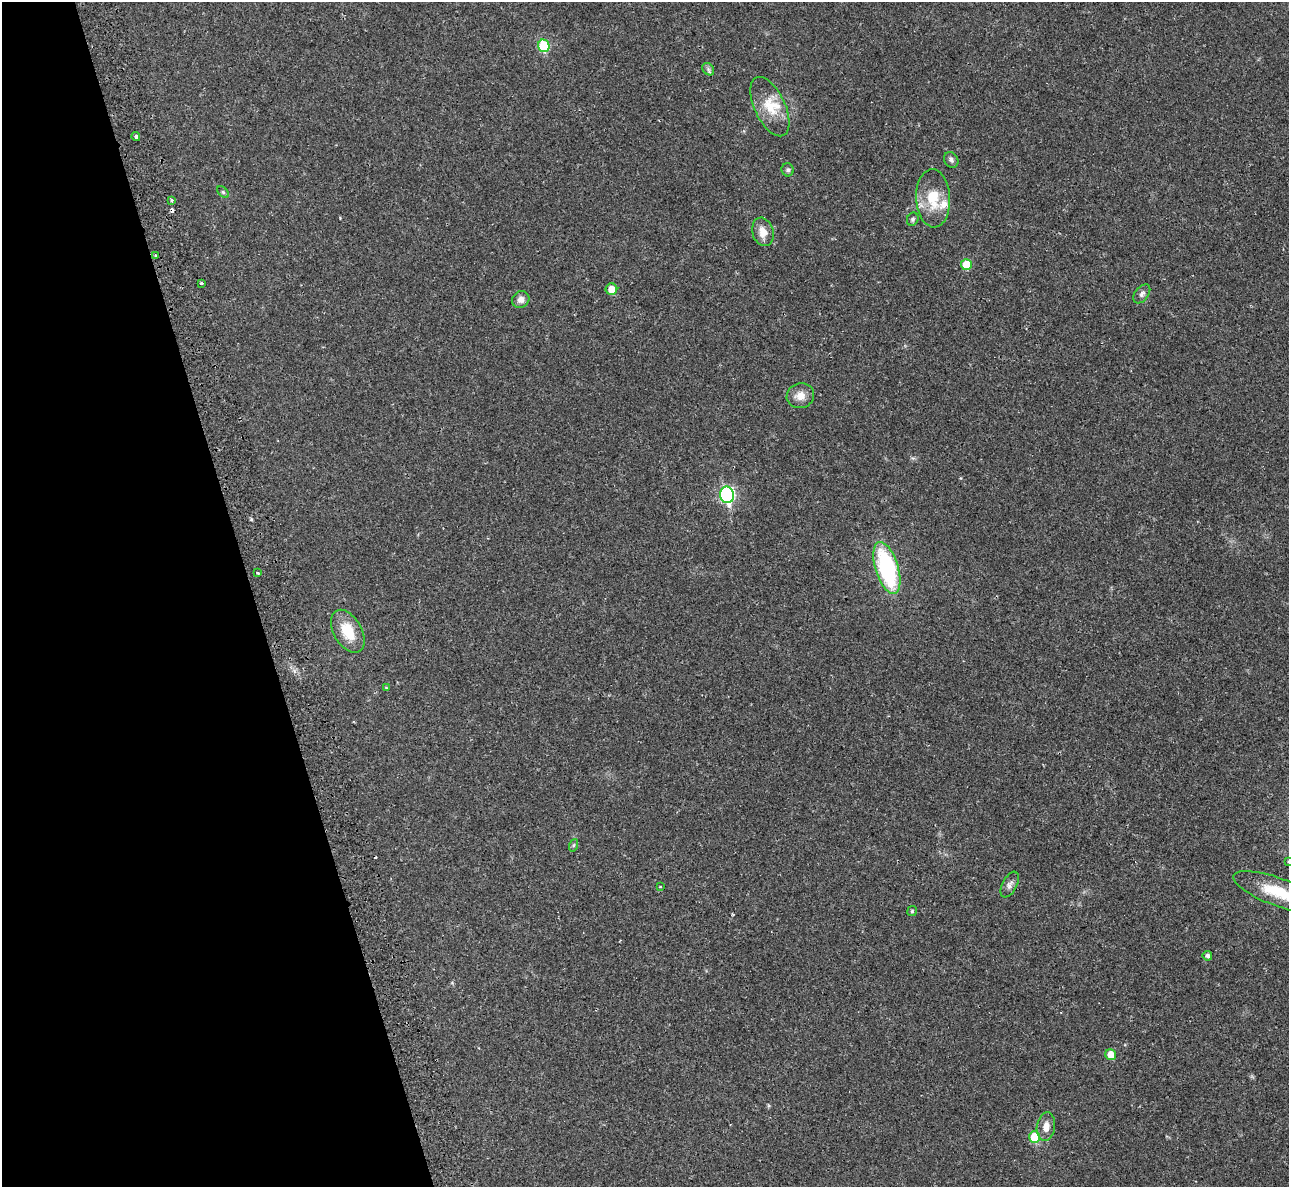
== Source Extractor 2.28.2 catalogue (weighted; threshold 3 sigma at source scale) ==
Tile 5 of 4 x 4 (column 1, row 2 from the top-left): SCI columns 13-1299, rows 2674-3858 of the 5213 x 5195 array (HDU 1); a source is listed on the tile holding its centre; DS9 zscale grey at full resolution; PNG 1291 x 1189 px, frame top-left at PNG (2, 2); each listed source drawn as its Kron ellipse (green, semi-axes under 4 px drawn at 4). Shown black and unused: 20% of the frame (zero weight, under 2 of 3 exposures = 3% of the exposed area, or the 3 px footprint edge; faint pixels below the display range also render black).
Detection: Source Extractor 2.28.2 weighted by HDU 2 'WHT'; one run over the whole footprint, this tile lists its part. Background 0.0288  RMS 0.0041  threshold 0.0184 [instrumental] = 3 sigma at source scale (4.5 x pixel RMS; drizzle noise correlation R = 1.50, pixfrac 1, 0.05/0.05 arcsec/px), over >= 5 px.
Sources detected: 37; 2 cosmic-ray / hot-pixel residue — neither listed nor drawn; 2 inside a brighter listed object's ellipse — not listed separately; the other 33 listed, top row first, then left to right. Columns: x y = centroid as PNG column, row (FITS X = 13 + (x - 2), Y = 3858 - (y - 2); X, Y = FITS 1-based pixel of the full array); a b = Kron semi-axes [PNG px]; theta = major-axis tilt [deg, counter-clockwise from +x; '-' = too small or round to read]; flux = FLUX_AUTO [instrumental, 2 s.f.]
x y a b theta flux
544 46 6 5 - 21
708 69 7 5 -48 0.94
770 107 32 15 -65 9.5
136 137 4 3 - 3.5
951 160 8 6 -56 1.1
788 170 6 6 - 0.95
223 192 7 4 -45 0.59
933 198 29 17 -87 12
172 200 3 3 - 0.77
913 219 7 5 66 0.83
763 232 14 10 -73 4.2
155 255 3 3 - 0.41
966 265 5 5 - 8.2
201 283 3 3 - 0.52
611 289 6 6 - 4.2
1142 294 11 6 53 1.3
521 300 9 8 - 2.3
800 396 14 12 19 3.7
727 495 8 7 - 63
887 568 27 11 -73 45
258 573 2 2 - 0.45
348 631 23 14 -60 11
386 688 4 4 - 0.35
574 845 6 4 70 0.53
1288 861 4 3 - 0.55
1010 885 14 7 63 1.7
660 887 3 2 - 0.25
1278 892 47 14 -20 16
912 911 5 5 - 0.48
1207 956 5 5 - 1.1
1111 1054 5 5 - 4.8
1046 1127 14 9 82 3.3
1034 1137 6 5 - 11
Isophote crosses this tile's border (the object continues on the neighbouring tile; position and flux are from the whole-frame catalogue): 2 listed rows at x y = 1288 861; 1278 892